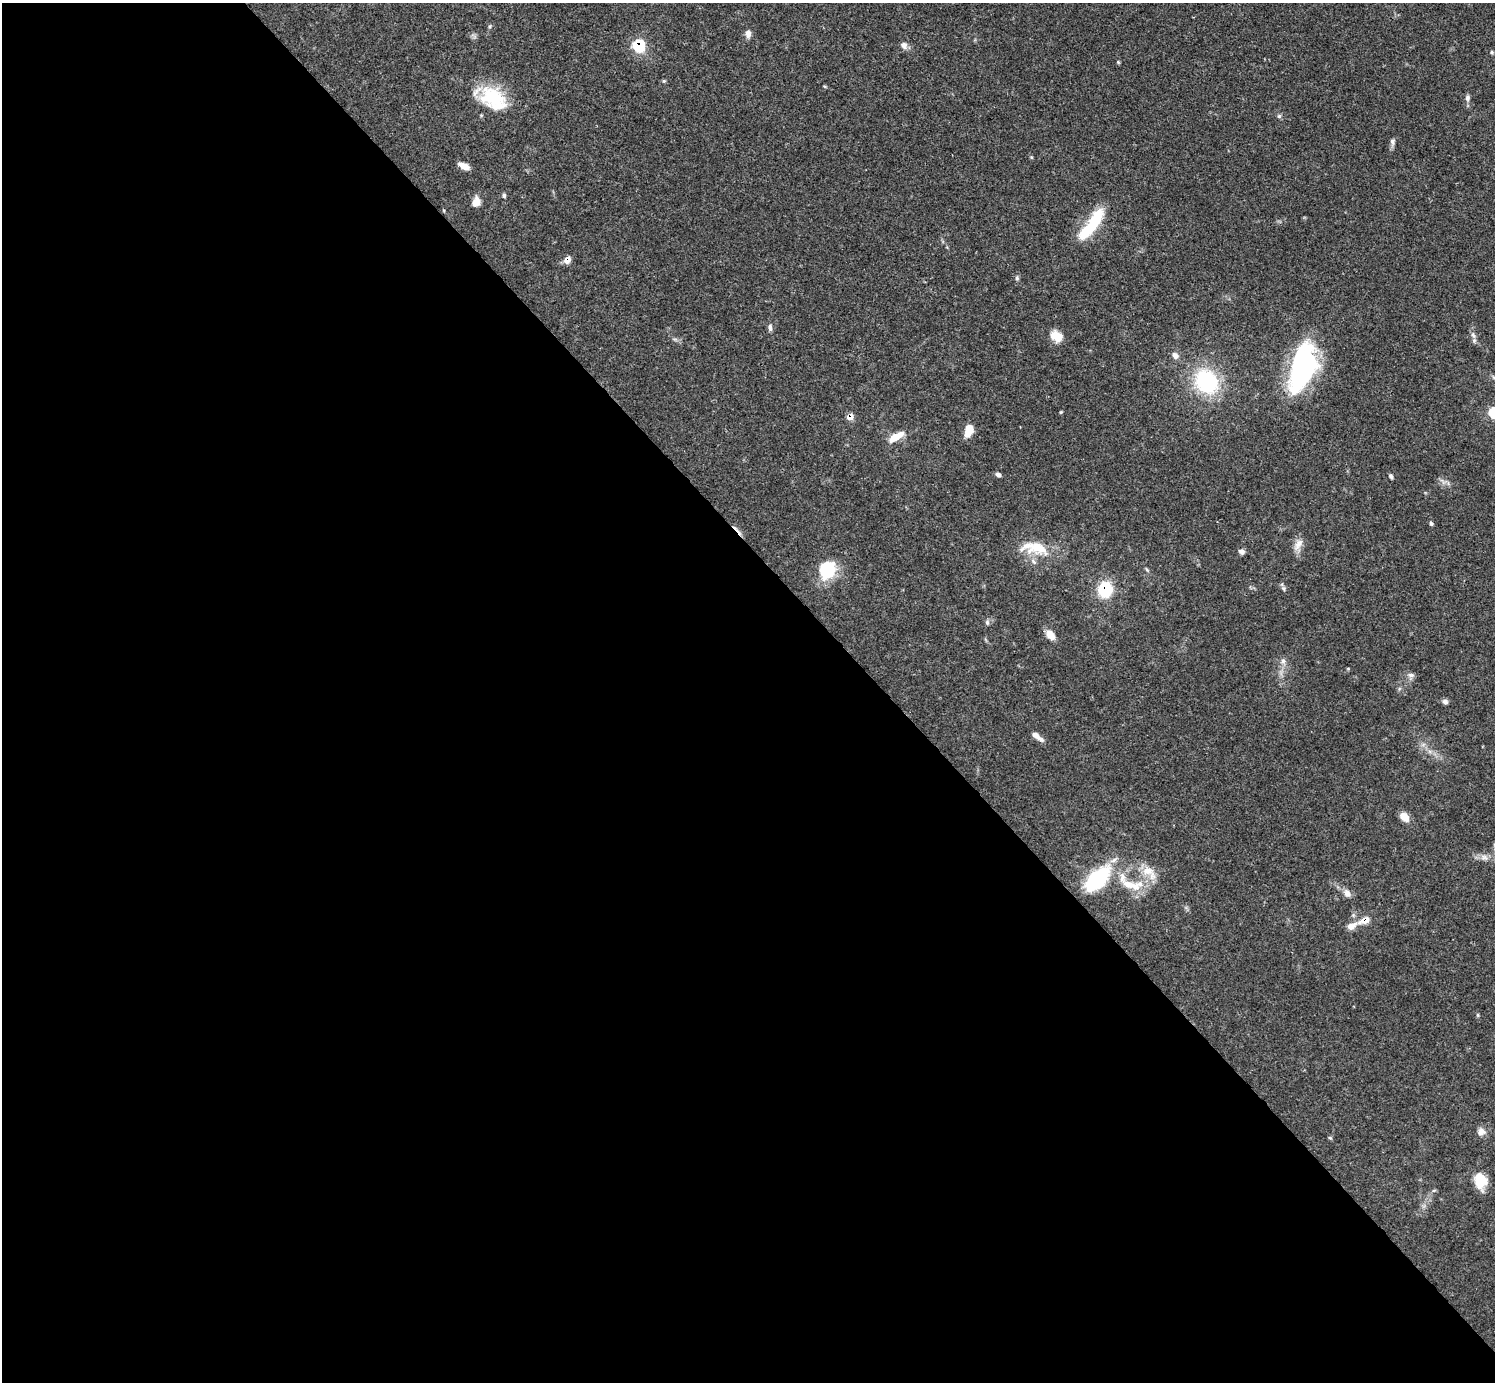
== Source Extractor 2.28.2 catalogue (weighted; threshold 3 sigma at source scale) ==
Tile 9 of 4 x 4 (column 1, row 3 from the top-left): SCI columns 2-1494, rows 1534-2913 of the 5972 x 5970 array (HDU 1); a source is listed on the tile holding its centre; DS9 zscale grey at full resolution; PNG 1497 x 1384 px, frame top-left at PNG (2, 3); no overlay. Shown black and unused: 59% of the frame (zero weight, under 3 of 4 exposures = <1% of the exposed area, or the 3 px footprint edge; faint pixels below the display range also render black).
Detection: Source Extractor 2.28.2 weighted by HDU 2 'WHT'; one run over the whole footprint, this tile lists its part. Background 0.0571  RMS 0.0031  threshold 0.0141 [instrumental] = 3 sigma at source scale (4.5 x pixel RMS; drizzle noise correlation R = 1.50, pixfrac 1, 0.05/0.05 arcsec/px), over >= 5 px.
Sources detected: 61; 1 inside a brighter object's white glare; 1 cosmic-ray / hot-pixel residue — not listed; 3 inside a brighter listed object's ellipse — not listed separately; the other 56 listed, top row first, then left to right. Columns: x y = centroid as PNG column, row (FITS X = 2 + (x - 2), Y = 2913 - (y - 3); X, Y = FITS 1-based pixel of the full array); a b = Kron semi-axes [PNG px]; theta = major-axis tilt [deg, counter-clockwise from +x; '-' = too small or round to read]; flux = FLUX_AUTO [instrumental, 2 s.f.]
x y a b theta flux
490 26 6 3 72 0.41
748 34 9 7 90 1.6
904 45 10 8 -57 1.5
639 46 7 7 - 20
1492 52 5 4 - 0.41
1118 62 5 4 - 0.34
664 81 6 4 -43 0.36
494 97 35 24 -16 17
1467 98 8 6 -80 0.97
1279 116 6 5 - 0.56
1392 141 9 6 87 0.94
464 166 12 6 -25 2.7
504 196 5 5 - 0.62
476 202 11 8 76 2.9
1090 227 55 13 55 14
567 260 9 6 49 2.2
1017 278 6 5 - 0.53
770 327 10 5 -85 0.93
1473 335 11 5 -65 1.1
1056 336 14 11 -38 4.1
1175 356 10 8 -54 1.6
1303 368 51 24 71 51
1206 382 24 20 -51 31
1061 412 5 3 - 0.3
1494 413 7 6 - 19
850 417 6 6 - 2.9
969 430 12 7 74 5.4
896 437 20 8 30 4.5
998 474 6 5 - 0.87
1391 476 6 4 -69 0.63
1431 523 6 4 -70 0.52
1298 544 19 8 57 2.5
1034 548 43 17 -9 9.8
1241 552 8 6 -17 1.1
827 570 21 18 61 13
1147 570 7 4 -58 0.46
1283 588 7 5 -72 0.69
1105 589 16 14 76 12
987 622 7 6 - 0.69
1050 635 13 8 -52 2.7
1283 661 6 6 - 0.96
1411 675 10 6 -9 1
1445 702 6 6 - 1
1035 735 12 6 -38 1.7
1404 817 11 7 -46 3.7
1484 857 12 7 -8 1.7
1147 871 19 12 -7 5.2
1097 879 38 19 45 22
1130 885 35 11 -16 7.7
1347 893 12 9 -54 1.8
1365 920 13 7 21 3.2
1351 926 13 8 26 2.4
1478 1015 6 4 -89 0.35
1481 1132 10 9 - 1.9
1330 1138 6 3 -2 0.35
1480 1181 16 12 -80 7.6
Overlapping masked pixels (flux is a lower limit): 5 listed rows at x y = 639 46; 567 260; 850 417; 1105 589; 1365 920
Isophote crosses this tile's border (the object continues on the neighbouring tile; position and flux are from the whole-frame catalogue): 1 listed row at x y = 1494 413